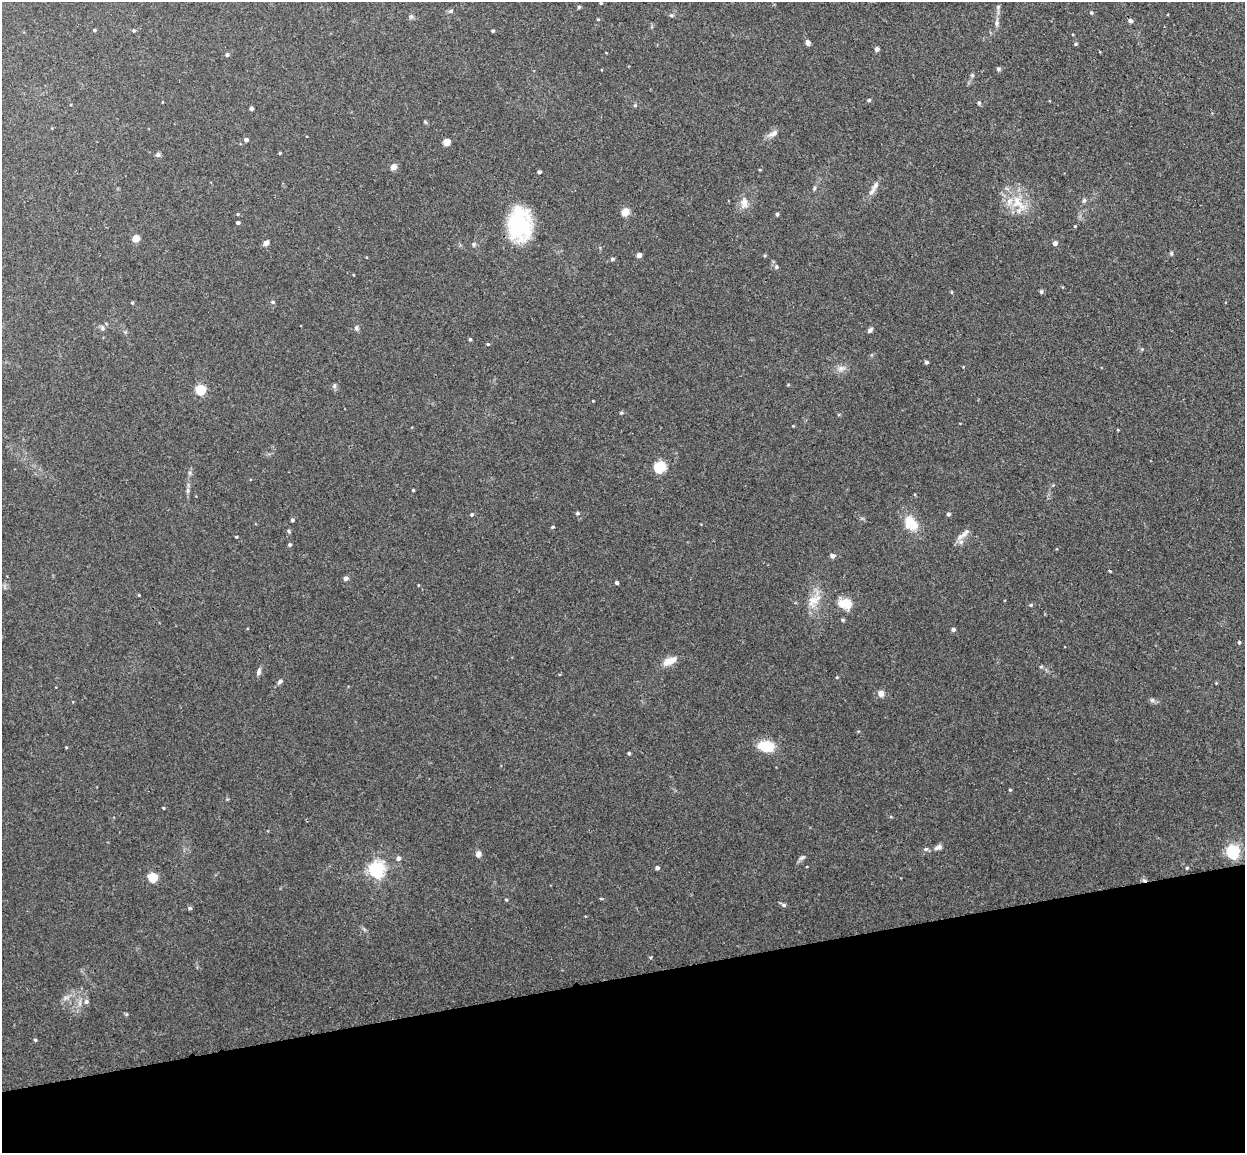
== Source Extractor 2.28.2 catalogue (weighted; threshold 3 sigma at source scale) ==
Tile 14 of 4 x 4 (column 2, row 4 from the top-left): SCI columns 1300-2542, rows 154-1304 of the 5086 x 5029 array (HDU 1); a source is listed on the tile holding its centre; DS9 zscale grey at full resolution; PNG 1247 x 1155 px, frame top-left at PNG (2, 2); no overlay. Shown black and unused: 15% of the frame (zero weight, under 3 of 4 exposures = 5% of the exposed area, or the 3 px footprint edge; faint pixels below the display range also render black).
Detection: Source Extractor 2.28.2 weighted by HDU 2 'WHT'; one run over the whole footprint, this tile lists its part. Background 0.0427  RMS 0.0043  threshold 0.0192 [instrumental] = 3 sigma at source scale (4.5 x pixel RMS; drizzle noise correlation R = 1.50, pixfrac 1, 0.05/0.05 arcsec/px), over >= 5 px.
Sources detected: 117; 1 cosmic-ray / hot-pixel residue — not listed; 1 inside a brighter listed object's ellipse — not listed separately; the other 115 listed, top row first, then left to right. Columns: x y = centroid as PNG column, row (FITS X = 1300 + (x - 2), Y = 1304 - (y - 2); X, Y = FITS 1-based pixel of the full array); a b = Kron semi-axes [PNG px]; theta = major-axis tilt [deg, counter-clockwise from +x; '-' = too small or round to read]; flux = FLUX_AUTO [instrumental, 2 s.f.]
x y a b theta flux
601 3 4 3 - 0.44
579 7 4 4 - 0.59
998 7 7 5 89 0.88
451 11 6 4 16 0.94
1091 13 5 4 - 0.56
671 15 7 3 -1 0.64
411 16 6 5 - 0.84
598 19 4 3 - 0.35
1130 21 6 5 - 1
996 23 9 5 81 1.3
94 30 3 3 - 0.54
134 31 5 4 - 0.56
493 31 4 3 - 0.56
808 43 4 4 - 3
1075 44 4 4 - 0.55
877 49 5 4 - 1.5
227 54 5 4 - 0.71
998 69 5 5 - 0.7
972 75 5 5 - 0.68
869 100 4 4 - 0.63
979 103 5 4 - 0.8
635 105 5 4 - 0.55
251 108 4 3 - 1.1
773 134 15 7 28 2.4
246 140 5 4 - 1.4
446 142 5 5 - 6.2
280 153 4 3 - 0.43
158 155 6 6 - 0.91
393 167 5 5 - 3.7
539 172 4 3 - 1
814 188 7 4 70 0.68
873 189 11 7 82 2
1084 200 6 5 - 0.73
744 202 13 8 -86 3.3
1017 202 21 15 -80 10
625 212 9 8 - 3.3
237 214 4 3 - 0.38
777 214 4 4 - 0.77
238 223 4 3 - 1.1
520 224 37 25 -89 33
1075 226 3 3 - 0.32
136 238 5 5 - 6.1
266 243 7 5 38 1.9
1055 243 5 5 - 1.6
474 244 6 5 - 0.83
1171 253 6 4 85 0.61
639 255 4 4 - 2.6
765 255 4 4 - 0.51
612 259 6 4 16 0.75
776 267 7 5 -71 0.81
1041 291 5 4 - 0.74
952 292 5 3 - 0.4
273 302 5 4 - 0.57
132 303 4 4 - 0.44
103 328 6 4 -89 0.75
356 328 7 5 -88 0.85
870 330 6 5 - 1.2
470 339 4 3 - 0.73
488 344 4 3 - 0.38
1142 349 4 4 - 0.45
926 362 4 4 - 1.2
841 368 11 7 14 2.3
334 386 7 4 72 0.74
200 390 5 5 - 32
621 413 4 4 - 0.52
660 467 8 7 - 15
413 490 3 3 - 0.41
188 491 7 4 -72 0.79
577 513 5 4 - 0.71
948 514 4 4 - 0.93
472 515 4 4 - 0.65
292 520 4 4 - 0.78
911 523 16 12 -49 10
552 527 5 3 - 0.51
289 531 6 4 -88 0.57
964 534 19 7 48 3.1
236 537 4 3 - 0.4
290 545 5 4 - 0.74
832 556 6 5 - 1.6
346 578 5 4 - 1.7
617 583 4 4 - 0.89
139 595 3 3 - 0.35
813 601 21 14 55 7
845 604 17 12 -12 6.7
1031 605 5 4 - 0.6
843 620 5 4 - 0.64
953 629 4 4 - 1.3
1239 642 4 4 - 0.66
670 661 18 8 23 5
259 672 11 5 73 1.3
837 677 4 3 - 0.36
280 682 8 5 45 1.2
881 693 6 6 - 3.1
1152 700 6 6 - 0.92
766 746 15 10 -6 13
629 753 3 3 - 0.65
1010 790 4 3 - 0.44
163 808 4 3 - 0.35
938 847 11 7 19 1.8
926 849 6 5 - 0.79
1233 852 6 6 - 85
478 854 7 6 - 2.2
398 858 5 5 - 1.4
802 858 10 4 19 0.92
657 868 4 4 - 1.2
1187 868 4 3 - 0.46
376 870 6 6 - 140
153 877 5 5 - 24
1144 880 7 4 -36 0.82
506 900 5 3 - 0.37
784 905 7 5 -15 0.92
190 908 5 4 - 0.76
66 998 8 5 30 1.4
86 1002 7 5 67 1
35 1040 4 4 - 0.57
Overlapping masked pixels (flux is a lower limit): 1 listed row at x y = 1144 880